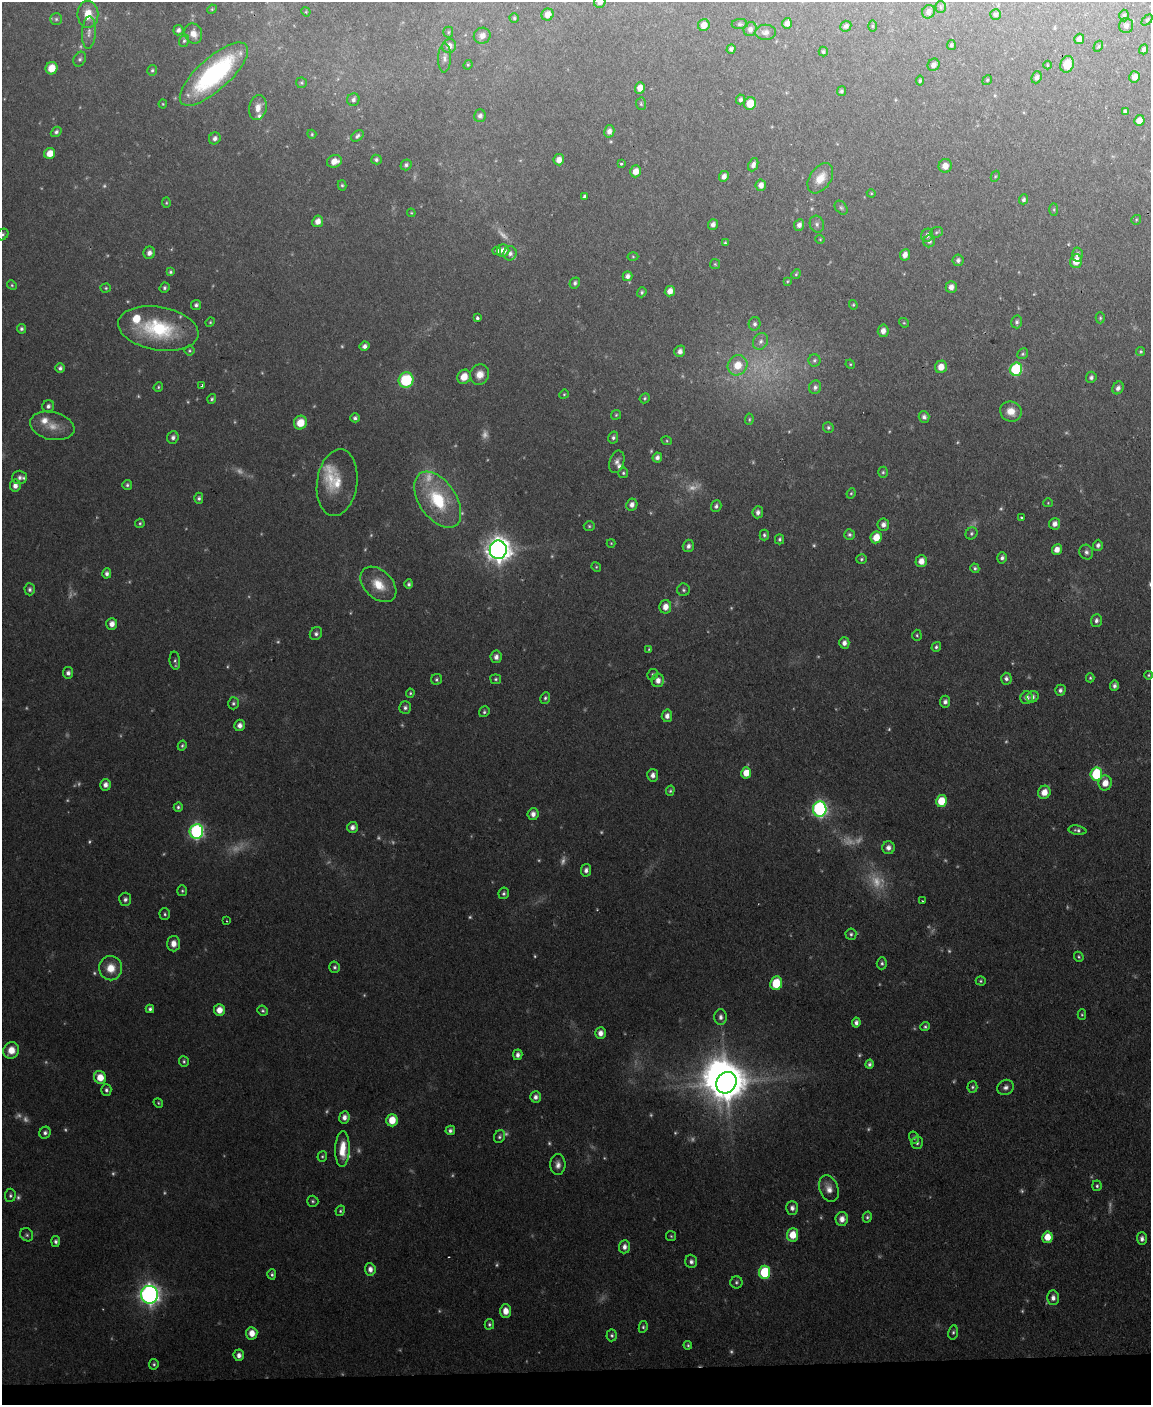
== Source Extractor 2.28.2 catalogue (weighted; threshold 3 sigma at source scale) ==
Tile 10 of 4 x 3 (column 2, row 3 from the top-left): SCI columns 1150-2298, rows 239-1641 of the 4596 x 4572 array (HDU 1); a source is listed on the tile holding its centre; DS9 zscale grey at full resolution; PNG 1153 x 1407 px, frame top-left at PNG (2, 2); each listed source drawn as its Kron ellipse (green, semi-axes under 4 px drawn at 4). Shown black and unused: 2% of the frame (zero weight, under 2 of 3 exposures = <1% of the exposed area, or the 3 px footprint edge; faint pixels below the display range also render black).
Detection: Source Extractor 2.28.2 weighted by HDU 2 'WHT'; one run over the whole footprint, this tile lists its part. Background 0.11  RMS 0.0071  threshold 0.0321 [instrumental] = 3 sigma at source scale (4.5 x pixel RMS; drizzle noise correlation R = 1.50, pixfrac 1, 0.05/0.05 arcsec/px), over >= 5 px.
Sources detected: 414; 83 too faint to see at this stretch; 1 inside a brighter object's white glare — neither listed nor drawn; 6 inside a brighter listed object's ellipse — not listed separately; the other 324 listed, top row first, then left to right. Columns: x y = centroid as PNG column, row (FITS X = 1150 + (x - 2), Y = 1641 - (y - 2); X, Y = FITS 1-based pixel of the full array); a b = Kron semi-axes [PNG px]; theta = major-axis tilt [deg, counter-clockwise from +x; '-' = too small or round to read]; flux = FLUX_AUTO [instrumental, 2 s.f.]
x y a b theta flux
600 2 6 5 - 3.4
941 7 5 5 - 1.2
212 9 5 4 - 0.8
306 12 5 4 - 0.66
929 12 7 6 - 3.3
88 14 13 10 -88 14
547 14 6 6 - 6
995 14 5 5 - 1.7
1124 15 6 4 -89 1.2
514 18 4 4 - 1
56 19 6 6 - 1.7
1147 20 6 4 45 0.87
787 23 5 5 - 4
740 24 8 5 1 1.5
704 25 6 5 - 6.2
846 26 5 5 - 2.1
872 26 5 3 - 0.82
1126 26 7 7 - 2.9
750 29 7 6 - 3.1
178 30 5 5 - 2.5
448 32 5 5 - 1.1
765 32 10 7 1 3.2
89 33 16 7 86 4.5
193 34 10 8 -68 6.1
482 36 8 8 - 4.3
1079 39 5 5 - 3.4
184 41 6 5 - 1.4
951 45 5 4 - 1.5
449 46 7 7 - 4.8
1098 46 6 4 60 0.94
731 49 5 4 - 1.9
1144 49 5 4 - 1.6
823 52 5 4 - 1.3
444 58 14 6 88 3.4
80 59 8 6 61 1.7
1067 64 8 6 69 13
468 65 5 4 - 0.88
934 65 6 5 - 3.1
1047 65 4 3 - 0.64
51 68 6 6 - 12
152 70 5 5 - 1.4
214 74 43 16 42 130
1036 77 6 5 - 2.4
1135 77 6 5 - 4.8
987 80 5 4 - 1
920 81 5 4 - 1.2
301 83 5 5 - 0.99
640 88 6 5 - 5.8
841 91 5 4 - 1.7
741 99 5 4 - 1.8
353 100 6 6 - 2.2
163 104 4 4 - 0.74
641 104 6 5 - 1.1
750 104 6 6 - 15
258 108 12 8 78 6.5
1125 111 4 4 - 1.9
480 116 6 6 - 2.6
1139 120 5 5 - 5.6
609 131 6 5 - 3.3
56 132 6 4 42 1.8
312 134 4 4 - 0.83
357 136 7 4 39 1.9
215 138 6 5 - 2.7
50 153 6 5 - 9.2
376 160 5 5 - 1.8
559 160 5 5 - 4.9
334 161 7 6 - 7.1
621 164 3 3 - 1.2
406 165 5 5 - 1.7
753 165 7 4 66 2.9
945 166 7 6 - 5.3
636 171 6 5 - 6.6
724 176 6 4 65 3.5
995 176 6 4 61 0.89
820 178 17 10 56 11
342 185 5 4 - 1.2
761 185 6 5 - 4.5
871 193 4 4 - 0.67
585 197 4 3 - 8.1
1023 199 5 4 - 1.7
166 203 5 4 - 0.83
841 208 8 5 -48 1.6
1054 209 6 3 90 0.93
411 213 4 4 - 0.68
1136 220 5 5 - 0.88
318 221 6 5 - 5.1
713 224 5 5 - 3.1
817 224 9 7 -72 2.4
799 225 6 5 - 3
936 232 7 5 21 1.2
2 234 6 5 - 1.4
927 235 6 6 - 2.9
820 239 4 4 - 0.75
929 241 6 5 - 2.1
725 243 4 3 - 1.1
497 251 4 4 - 2.9
503 251 6 6 - 6
149 253 6 6 - 3.5
510 253 7 6 - 2.7
905 255 6 5 - 4.2
1077 255 7 5 86 2.9
633 257 5 3 - 0.84
958 260 6 6 - 2.2
1076 261 7 6 - 8.9
715 264 5 5 - 0.91
170 272 4 4 - 1.2
796 274 5 4 - 1
628 276 5 4 - 3
787 281 4 3 - 0.72
575 283 6 5 - 2
12 285 5 4 - 1
951 287 6 5 - 4.3
106 288 5 4 - 0.99
165 288 5 5 - 1.6
670 291 5 5 - 5.1
642 292 5 4 - 1.3
196 305 5 5 - 2
853 305 5 4 - 0.83
477 318 3 3 - 3.6
1100 318 5 4 - 1
210 322 5 4 - 0.89
1017 322 6 5 - 1.8
904 323 5 4 - 0.84
755 324 7 6 - 2.1
21 329 5 4 - 1.8
158 329 41 21 -10 59
883 331 6 5 - 4.1
760 341 9 7 59 3.1
364 346 5 4 - 2.8
189 351 5 5 - 1.1
680 351 6 5 - 3.3
1141 351 4 4 - 0.88
1023 354 6 5 - 1.3
814 360 6 6 - 1.6
850 364 5 4 - 0.85
738 365 10 9 - 13
941 367 6 6 - 7.2
60 368 5 5 - 2.2
1016 369 7 6 - 52
480 374 10 9 - 7.6
464 377 7 6 - 9.2
1091 377 6 5 - 1.8
406 380 8 7 - 42
202 386 4 3 - 1.4
158 387 5 4 - 1
815 387 7 6 - 2.1
1118 388 6 5 - 2.7
564 394 5 4 - 0.87
645 398 5 4 - 1.1
212 399 5 4 - 1.4
48 406 6 6 - 2.4
1011 411 11 10 - 9.1
616 415 5 4 - 1
924 417 6 5 - 2.7
355 418 4 4 - 1.8
749 419 5 4 - 0.9
300 423 7 6 - 13
52 426 22 14 -13 12
828 427 5 5 - 1.5
173 437 6 5 - 2.5
613 437 6 5 - 1.9
667 441 5 3 - 0.8
657 458 5 4 - 2.9
617 462 11 7 74 3.6
883 472 5 5 - 1.3
623 473 5 5 - 1.3
19 477 7 7 - 2.7
337 483 34 20 82 19
127 485 5 5 - 1.5
15 486 6 5 - 4.2
851 493 5 4 - 0.98
199 498 5 4 - 1.8
438 500 31 18 -56 44
1048 503 4 4 - 0.76
632 505 6 5 - 3.7
716 506 6 5 - 2
758 512 6 5 - 3
1021 517 3 3 - 1.1
140 523 5 4 - 1.1
1055 524 6 5 - 3.9
883 525 6 6 - 3.5
589 526 5 4 - 1.1
972 533 6 5 - 1.5
764 535 5 4 - 1.5
849 535 5 5 - 1.7
876 537 6 5 - 12
780 539 5 4 - 1.4
611 543 4 4 - 0.69
1098 545 5 5 - 2.5
688 546 6 5 - 2.7
1057 549 5 5 - 5.6
498 550 9 8 - 750
1086 552 7 6 - 2.4
1002 558 5 5 - 2.2
861 559 5 4 - 1.3
921 561 6 6 - 6.2
596 567 5 4 - 0.89
975 568 5 4 - 1.5
107 573 5 4 - 2.5
378 584 21 14 -44 17
409 584 5 4 - 1.7
30 589 6 5 - 2
683 590 6 6 - 1.7
665 607 7 6 - 6.3
1096 620 6 5 - 2.6
112 624 6 5 - 4.8
316 634 7 6 - 2.3
917 635 5 4 - 1.1
844 643 5 5 - 3.6
936 647 5 4 - 1.5
649 649 4 4 - 0.93
496 657 6 5 - 3.7
175 661 9 5 -84 1.8
68 673 5 5 - 2.6
653 674 5 5 - 1.2
1148 675 4 4 - 0.93
1090 678 4 4 - 1
436 679 5 5 - 1.4
496 679 5 5 - 1.2
1006 679 6 5 - 2.6
658 680 7 6 - 4.7
1114 686 5 4 - 2.2
1060 690 5 5 - 2.2
410 693 4 4 - 1
1033 697 6 5 - 2.2
545 698 6 5 - 1.6
1027 698 6 6 - 3.7
945 702 6 5 - 2.6
233 703 6 5 - 1.7
405 707 6 6 - 2.1
484 712 5 5 - 1.5
667 716 6 5 - 3.9
240 725 6 5 - 4
182 746 5 4 - 1.2
746 773 6 5 - 9.5
1096 774 7 5 80 43
653 775 6 5 - 3.8
1105 783 7 6 - 8.8
105 785 6 5 - 3.8
670 791 5 4 - 1.2
1044 792 7 6 - 8.2
941 801 6 5 - 17
178 807 5 4 - 1.5
820 809 7 6 - 170
533 814 6 5 - 4
352 827 5 5 - 3.8
1077 830 9 4 -9 2.1
196 831 7 6 - 160
888 848 6 6 - 4.1
586 870 6 5 - 3.2
182 891 5 5 - 1.2
504 893 6 5 - 1.6
125 899 6 6 - 2.4
922 901 3 2 - 0.69
165 914 6 5 - 1.4
227 921 3 2 - 0.51
851 934 5 5 - 1.6
173 944 7 6 - 5.8
1079 957 5 4 - 1.2
882 963 6 5 - 1.6
335 967 5 5 - 1.6
111 968 12 11 - 12
981 981 5 4 - 1.1
776 983 7 6 - 22
150 1009 4 4 - 1.8
219 1010 6 5 - 7.3
263 1011 5 5 - 1.4
1082 1015 5 4 - 0.85
721 1017 8 6 -90 3.1
856 1023 5 4 - 2.7
925 1027 5 4 - 1.4
600 1033 6 5 - 4.6
11 1050 8 7 - 10
518 1055 5 4 - 3
184 1061 5 5 - 1.3
870 1064 5 4 - 2.1
100 1077 7 6 - 12
726 1083 11 9 54 2200
972 1087 5 5 - 1.4
1006 1087 8 7 - 3.1
106 1090 6 5 - 2.1
535 1097 5 5 - 3
158 1103 5 4 - 0.95
344 1117 6 5 - 3.9
392 1120 6 5 - 12
450 1130 4 4 - 2
45 1133 6 5 - 2.1
500 1137 6 5 - 1.7
914 1138 6 5 - 1.5
917 1143 6 6 - 1.9
342 1149 18 7 88 14
322 1156 5 5 - 1.1
558 1165 10 7 90 4.2
1097 1186 5 4 - 1.5
829 1189 14 9 -70 6.9
10 1195 7 5 86 1.6
313 1201 6 5 - 1.3
792 1208 7 6 - 3.1
340 1211 5 4 - 1.3
867 1217 5 4 - 1.5
842 1219 7 6 - 5.6
27 1235 7 6 - 1.6
792 1235 6 6 - 13
671 1236 5 5 - 1.1
1047 1237 6 5 - 11
1142 1239 6 5 - 3
56 1241 5 4 - 2
624 1247 6 5 - 3.7
691 1261 7 6 - 2.5
370 1269 6 5 - 4.2
765 1272 6 5 - 45
272 1274 5 4 - 1.5
736 1282 6 6 - 1.6
149 1295 9 8 - 430
1053 1298 7 6 - 3.6
506 1311 7 5 -88 7.5
489 1324 5 4 - 1.5
643 1327 6 4 81 1.3
953 1332 7 5 78 1.5
252 1333 6 5 - 8.1
612 1335 6 5 - 1.5
688 1345 4 4 - 1.1
239 1355 6 5 - 3.7
154 1364 5 4 - 1.3
Isophote crosses this tile's border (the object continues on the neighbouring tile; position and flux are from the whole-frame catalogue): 2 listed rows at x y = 600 2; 2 234